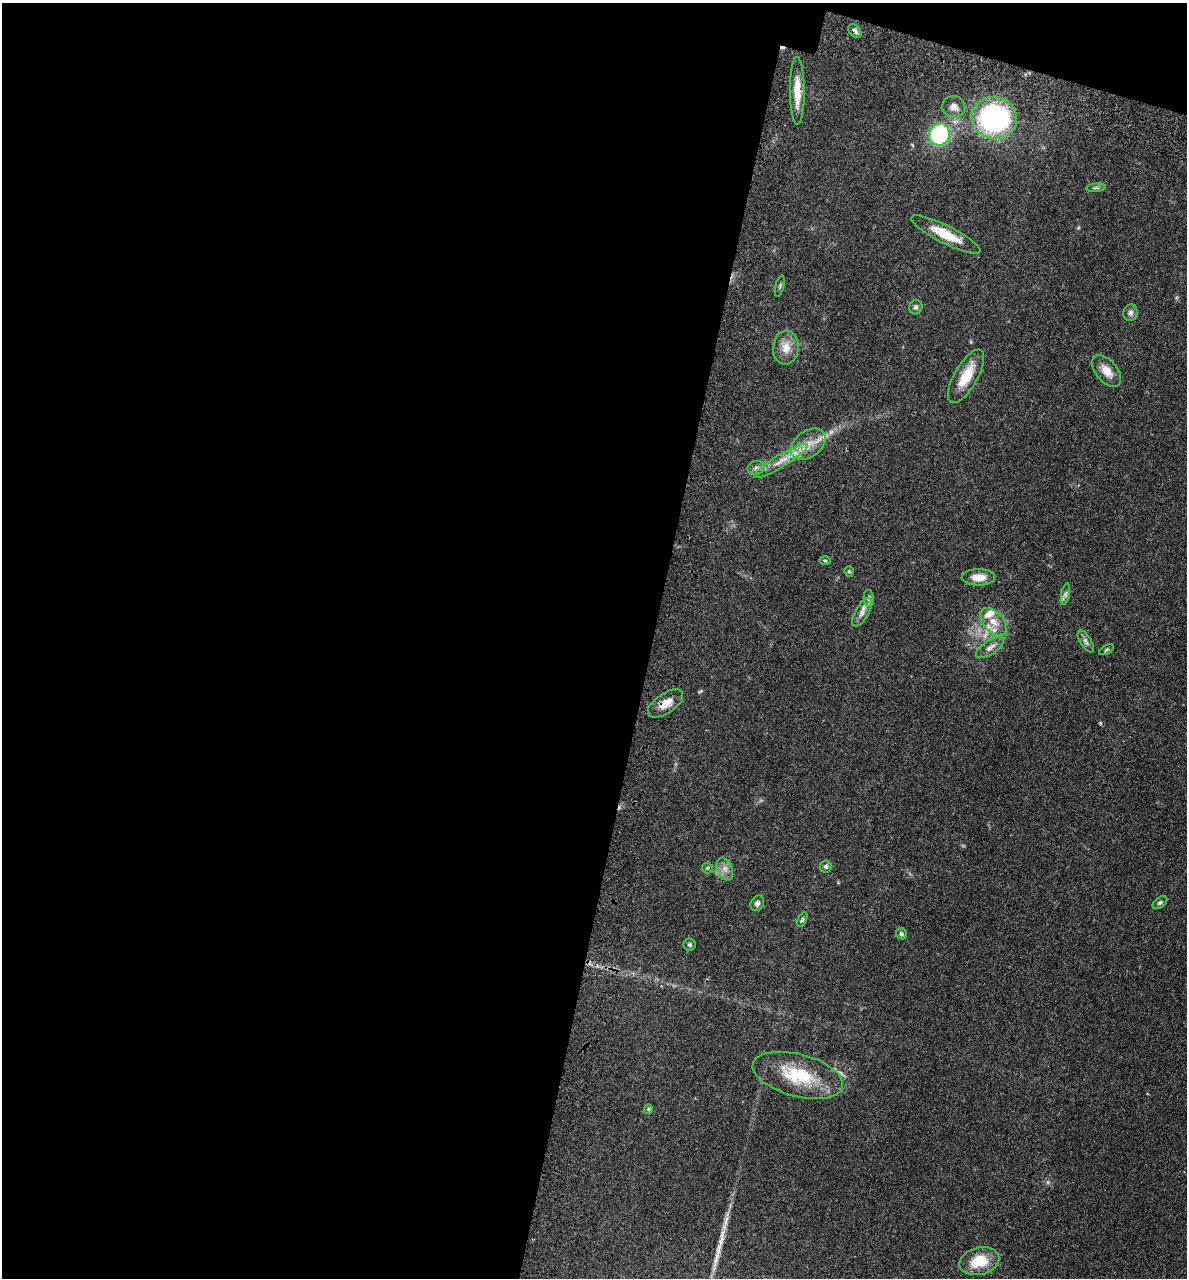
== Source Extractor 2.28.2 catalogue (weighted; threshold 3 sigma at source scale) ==
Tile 1 of 4 x 4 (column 1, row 1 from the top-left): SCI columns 319-1503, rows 3898-5173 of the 5260 x 5242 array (HDU 1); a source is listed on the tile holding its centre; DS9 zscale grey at full resolution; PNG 1189 x 1280 px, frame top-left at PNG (2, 3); each listed source drawn as its Kron ellipse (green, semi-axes under 4 px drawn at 4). Shown black and unused: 57% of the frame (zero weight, under 3 of 4 exposures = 7% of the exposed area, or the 3 px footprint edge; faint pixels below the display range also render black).
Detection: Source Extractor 2.28.2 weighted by HDU 2 'WHT'; one run over the whole footprint, this tile lists its part. Background 0.041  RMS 0.005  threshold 0.0223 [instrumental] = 3 sigma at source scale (4.5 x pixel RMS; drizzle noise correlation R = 1.50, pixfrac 1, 0.05/0.05 arcsec/px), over >= 5 px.
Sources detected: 42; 1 cosmic-ray / hot-pixel residue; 1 long thin detection or spike segment (spike, bleed or trail) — neither listed nor drawn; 2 inside a brighter listed object's ellipse — not listed separately; the other 38 listed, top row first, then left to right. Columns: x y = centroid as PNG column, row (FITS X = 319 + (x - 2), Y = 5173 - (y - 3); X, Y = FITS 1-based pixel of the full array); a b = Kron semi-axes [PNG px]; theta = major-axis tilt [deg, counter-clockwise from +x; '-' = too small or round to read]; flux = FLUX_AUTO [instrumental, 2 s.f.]
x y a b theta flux
855 31 8 5 -44 1.5
797 91 34 7 -90 8.7
954 107 11 10 - 3.4
994 118 23 20 -8 86
940 134 11 10 - 49
1096 188 10 4 5 0.85
946 234 38 9 -27 12
780 286 11 3 75 0.69
916 307 7 6 - 1.1
1130 313 8 7 - 1.7
786 348 17 13 85 6.1
1107 371 18 10 -50 5.4
966 376 30 11 60 11
808 444 19 13 36 7.9
781 461 31 6 31 6.6
756 468 8 7 - 1.8
825 561 6 4 -2 0.59
849 571 5 4 - 0.81
978 577 17 8 0 6
1066 594 11 4 79 1.2
869 598 8 5 -86 1.2
862 612 16 6 61 2.9
994 622 17 9 -47 5.6
1086 641 12 5 -58 1.6
990 647 16 7 33 2.7
1106 650 8 3 30 0.65
665 703 20 10 34 5.8
826 866 6 6 - 1
707 868 5 5 - 0.7
725 869 12 7 -67 2.9
757 903 8 6 60 1.7
1160 903 8 5 37 1
802 920 8 4 63 0.83
901 934 6 5 - 1
690 944 6 6 - 0.86
798 1075 46 21 -15 24
648 1109 4 4 - 0.53
979 1261 20 13 14 14
Overlapping masked pixels (flux is a lower limit): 3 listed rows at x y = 855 31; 797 91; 665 703